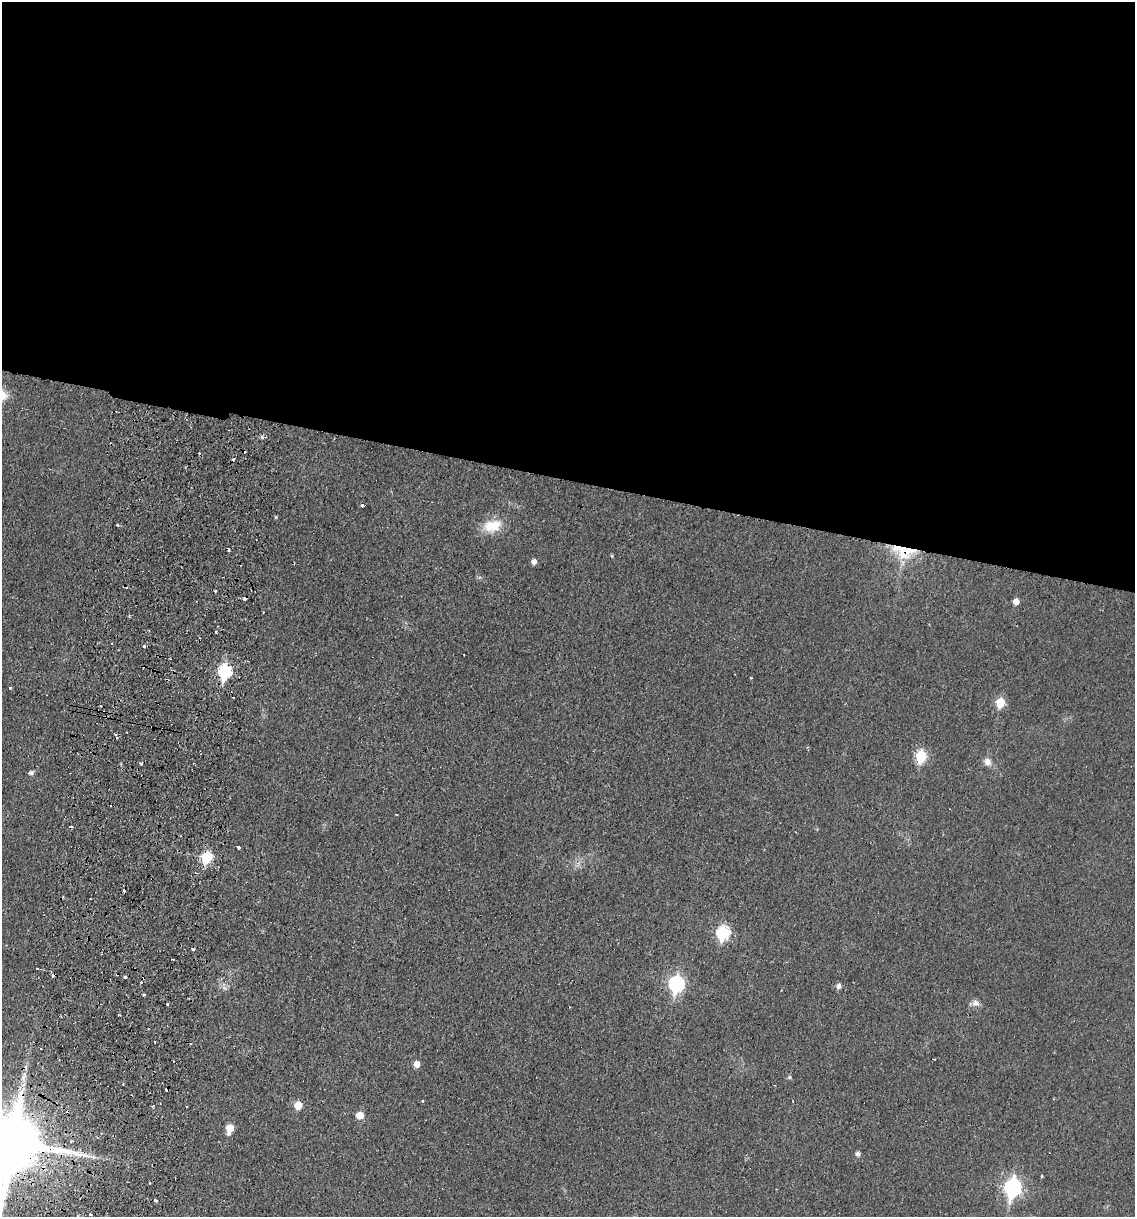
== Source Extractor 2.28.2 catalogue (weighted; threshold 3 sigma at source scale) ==
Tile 3 of 4 x 4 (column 3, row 1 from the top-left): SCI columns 2561-3693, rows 3659-4873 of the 5004 x 4890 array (HDU 1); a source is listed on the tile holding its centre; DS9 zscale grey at full resolution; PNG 1137 x 1219 px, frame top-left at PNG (2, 2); no overlay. Shown black and unused: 40% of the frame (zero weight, under 2 of 3 exposures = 3% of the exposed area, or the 3 px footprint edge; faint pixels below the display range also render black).
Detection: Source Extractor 2.28.2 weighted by HDU 2 'WHT'; one run over the whole footprint, this tile lists its part. Background 0.0214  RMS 0.0047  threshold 0.0212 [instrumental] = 3 sigma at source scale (4.5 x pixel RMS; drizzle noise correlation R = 1.50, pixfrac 1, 0.05/0.05 arcsec/px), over >= 5 px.
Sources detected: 75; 22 cosmic-ray / hot-pixel residue — not listed; the other 53 listed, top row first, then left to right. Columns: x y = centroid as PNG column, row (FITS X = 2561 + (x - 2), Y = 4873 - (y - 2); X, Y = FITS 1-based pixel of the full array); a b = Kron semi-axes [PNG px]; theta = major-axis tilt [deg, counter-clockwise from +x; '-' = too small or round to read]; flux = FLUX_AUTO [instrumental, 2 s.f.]
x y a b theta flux
262 437 5 5 - 0.81
234 459 3 3 - 1.6
362 505 4 3 - 0.95
276 517 4 3 - 0.55
492 526 24 15 13 11
229 550 3 2 - 0.83
904 551 26 15 -9 22
612 556 5 4 - 0.51
534 562 5 5 - 2.7
215 591 3 3 - 0.85
245 598 4 3 - 1.9
1016 601 5 5 - 3.7
216 632 3 2 - 0.46
144 646 3 3 - 1.1
225 672 8 6 82 61
751 678 3 2 - 0.38
10 688 3 3 - 1
1000 703 6 5 - 17
117 738 5 4 - 1.4
921 756 7 6 - 34
987 762 10 9 - 2.9
141 763 3 3 - 2.4
31 773 5 5 - 1.5
110 806 3 3 - 0.95
396 814 3 2 - 0.43
239 847 4 3 - 6.4
207 857 8 6 54 36
723 933 7 6 - 58
173 959 2 2 - 0.44
125 977 4 3 - 1.6
676 984 8 7 - 95
839 986 5 5 - 2.2
224 988 8 4 -45 1.3
144 995 3 3 - 1
975 1003 11 7 -9 2.4
167 1004 3 3 - 0.79
41 1049 2 2 - 0.48
417 1064 5 5 - 4.3
24 1075 17 5 73 3.6
790 1077 5 5 - 0.89
123 1084 2 2 - 0.4
298 1105 5 5 - 10
153 1106 3 3 - 0.76
187 1106 3 3 - 1.3
360 1115 6 5 - 7.1
230 1128 7 5 73 10
13 1143 18 18 - 4100
858 1154 5 5 - 1.9
1042 1176 3 3 - 1.2
149 1182 3 3 - 1.2
1013 1187 9 7 79 130
155 1201 3 3 - 1.5
90 1215 3 3 - 1.8
Overlapping masked pixels (flux is a lower limit): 4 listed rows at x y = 904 551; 245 598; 225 672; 13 1143
Isophote crosses this tile's border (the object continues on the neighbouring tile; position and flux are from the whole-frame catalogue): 1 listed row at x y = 13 1143